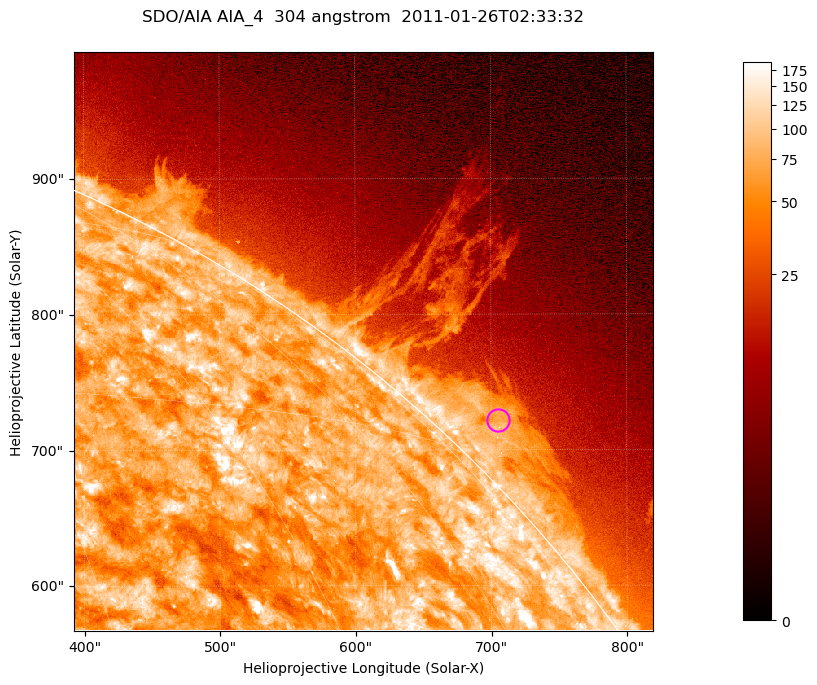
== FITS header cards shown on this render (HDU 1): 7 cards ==
TELESCOP= 'SDO/AIA '           / For AIA: SDO/AIA
INSTRUME= 'AIA_4   '           / For AIA: AIA_ATA1, AIA_ATA2, AIA_ATA3 or AIA_AT
WAVELNTH=                  304 / [angstrom] Wavelength
WAVEUNIT= 'angstrom'           / Wavelength unit: angstrom
DATE-OBS= '2011-01-26T02:33:32.126' / [ISO] Date when observation started; ISO 8
CTYPE1  = 'HPLN-TAN'           / CTYPE1; Typically HPLN
CTYPE2  = 'HPLT-TAN'           / CTYPE2; Typically HPLT

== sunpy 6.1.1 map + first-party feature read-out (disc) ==
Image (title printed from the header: SDO/AIA AIA_4  304 angstrom  2011-01-26T02:33:32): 711 x 711 px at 0.6 arcsec/px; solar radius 975 arcsec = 1624 px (partial field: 2.6% of the solar disc is inside the frame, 42% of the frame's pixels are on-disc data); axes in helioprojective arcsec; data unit not stated in the header (colour bar unlabelled)
Orientation: roll -0.132 deg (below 1 deg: not rotated)
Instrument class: DISC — disc imager (sunpy class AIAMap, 304 A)
Bright regions (active regions / flare kernels): reference = the on-disc median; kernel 7 px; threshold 5 sigma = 125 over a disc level ~75.1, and >= 1.15x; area >= 505 px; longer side >= 9 px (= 5.4 arcsec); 0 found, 0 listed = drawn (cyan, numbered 1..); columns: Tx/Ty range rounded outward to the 2 arcsec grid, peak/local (2 s.f.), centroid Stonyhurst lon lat
Off-limb structures (1.02-1.3 R_sun): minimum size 252 px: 5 found; the strongest spans PA ~310..320 deg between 1.02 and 1.06 R_sun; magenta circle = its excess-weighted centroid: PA ~315 deg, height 1.04 R_sun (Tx ~704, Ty ~722 arcsec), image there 2.7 x the reference